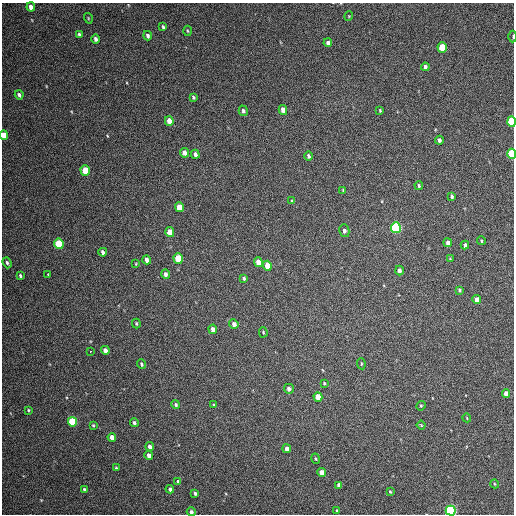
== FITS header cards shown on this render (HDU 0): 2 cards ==
NAXIS1  =                  512 / Axis length
NAXIS2  =                  512 / Axis length

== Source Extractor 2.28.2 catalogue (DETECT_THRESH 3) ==
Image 512 x 512 px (HDU 0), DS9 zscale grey, 1 PNG px = 1 image px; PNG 516 x 516 px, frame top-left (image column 1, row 512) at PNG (2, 3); each listed source drawn as its Kron ellipse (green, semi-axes under 4 px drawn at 4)
Background 105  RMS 10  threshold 30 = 3 sigma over >= 5 px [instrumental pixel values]
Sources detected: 91; all 91 listed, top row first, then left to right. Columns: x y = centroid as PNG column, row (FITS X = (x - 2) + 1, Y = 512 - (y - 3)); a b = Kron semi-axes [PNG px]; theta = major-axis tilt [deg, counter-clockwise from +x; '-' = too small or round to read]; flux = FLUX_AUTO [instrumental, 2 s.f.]
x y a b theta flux
31 7 4 4 - 3900
349 16 5 3 - 530
88 18 5 3 - 600
163 27 4 3 - 1100
187 31 5 3 - 690
79 35 4 3 - 1300
148 36 5 4 - 1700
513 37 6 3 90 750
95 39 5 4 - 1900
328 43 4 4 - 2300
442 47 5 4 - 19000
425 67 4 3 - 1400
19 95 4 3 - 1700
193 97 4 3 - 1000
283 110 5 4 - 3700
380 110 4 3 - 640
243 111 5 4 - 1400
169 121 5 4 - 5600
511 121 5 4 - 48000
4 135 5 4 - 7000
439 140 4 3 - 1700
184 153 5 4 - 3500
195 154 4 4 - 2600
512 154 5 4 - 50000
308 156 5 3 - 1400
85 170 5 4 - 17000
419 186 4 3 - 770
343 190 4 3 - 650
452 196 4 3 - 1300
291 201 4 3 - 670
179 207 5 4 - 9400
396 228 5 5 - 96000
344 231 6 5 - 2000
170 232 5 4 - 10000
481 241 4 3 - 760
448 243 4 4 - 2200
59 244 5 4 - 30000
465 245 4 3 - 1600
103 252 4 3 - 2200
178 258 5 4 - 23000
450 259 3 3 - 550
147 260 4 3 - 2800
258 262 5 4 - 6100
7 263 5 3 - 1100
136 264 4 2 - 500
267 266 5 4 - 11000
399 271 5 4 - 2200
165 274 5 4 - 2100
48 275 4 3 - 600
20 276 3 3 - 1100
244 278 4 3 - 1100
459 290 4 3 - 900
477 300 4 4 - 6200
136 323 5 3 - 820
234 324 5 4 - 3000
213 329 5 4 - 3300
263 332 5 4 - 710
105 350 4 4 - 3000
90 351 3 2 - 2400
141 364 5 4 - 1200
361 364 5 3 - 590
324 383 3 3 - 610
289 389 5 5 - 2300
506 394 4 4 - 5700
318 397 5 4 - 11000
176 405 4 4 - 1300
214 405 4 3 - 750
421 406 5 4 - 740
29 410 4 3 - 700
467 418 4 3 - 520
72 422 5 4 - 39000
134 423 4 3 - 1600
93 425 3 3 - 730
421 425 4 3 - 590
112 437 4 4 - 5200
150 447 4 3 - 3000
287 449 4 4 - 4800
149 455 4 4 - 3200
316 459 5 3 - 700
116 468 4 3 - 600
322 472 4 4 - 6700
178 481 4 3 - 820
495 484 4 3 - 570
339 485 4 4 - 3000
170 489 4 4 - 1700
84 490 4 3 - 1600
390 492 4 3 - 740
195 493 4 3 - 1200
337 511 3 3 - 970
451 511 5 5 - 120000
191 512 4 4 - 1700
At the frame edge (FLAGS 8, measured only in part): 6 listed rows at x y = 513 37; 511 121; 4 135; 512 154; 451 511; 191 512